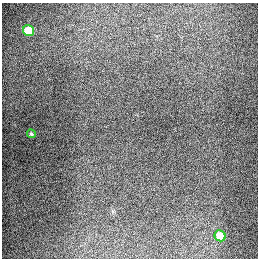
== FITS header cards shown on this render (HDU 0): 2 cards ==
NAXIS1  =                  256
NAXIS2  =                  256

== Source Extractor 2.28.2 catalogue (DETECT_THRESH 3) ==
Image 256 x 256 px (HDU 0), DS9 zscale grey, 1 PNG px = 1 image px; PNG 260 x 260 px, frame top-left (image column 1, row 256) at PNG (2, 3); each listed source drawn as its Kron ellipse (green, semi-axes under 4 px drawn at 4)
Background 1280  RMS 27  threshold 80.4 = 3 sigma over >= 5 px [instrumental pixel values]
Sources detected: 3; all 3 listed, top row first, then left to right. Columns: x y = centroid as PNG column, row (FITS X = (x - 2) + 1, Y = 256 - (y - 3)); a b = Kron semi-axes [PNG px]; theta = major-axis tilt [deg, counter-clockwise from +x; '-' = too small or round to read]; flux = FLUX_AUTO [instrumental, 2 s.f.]
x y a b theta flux
29 31 6 5 - 94000
31 134 4 4 - 2700
220 236 6 5 - 70000